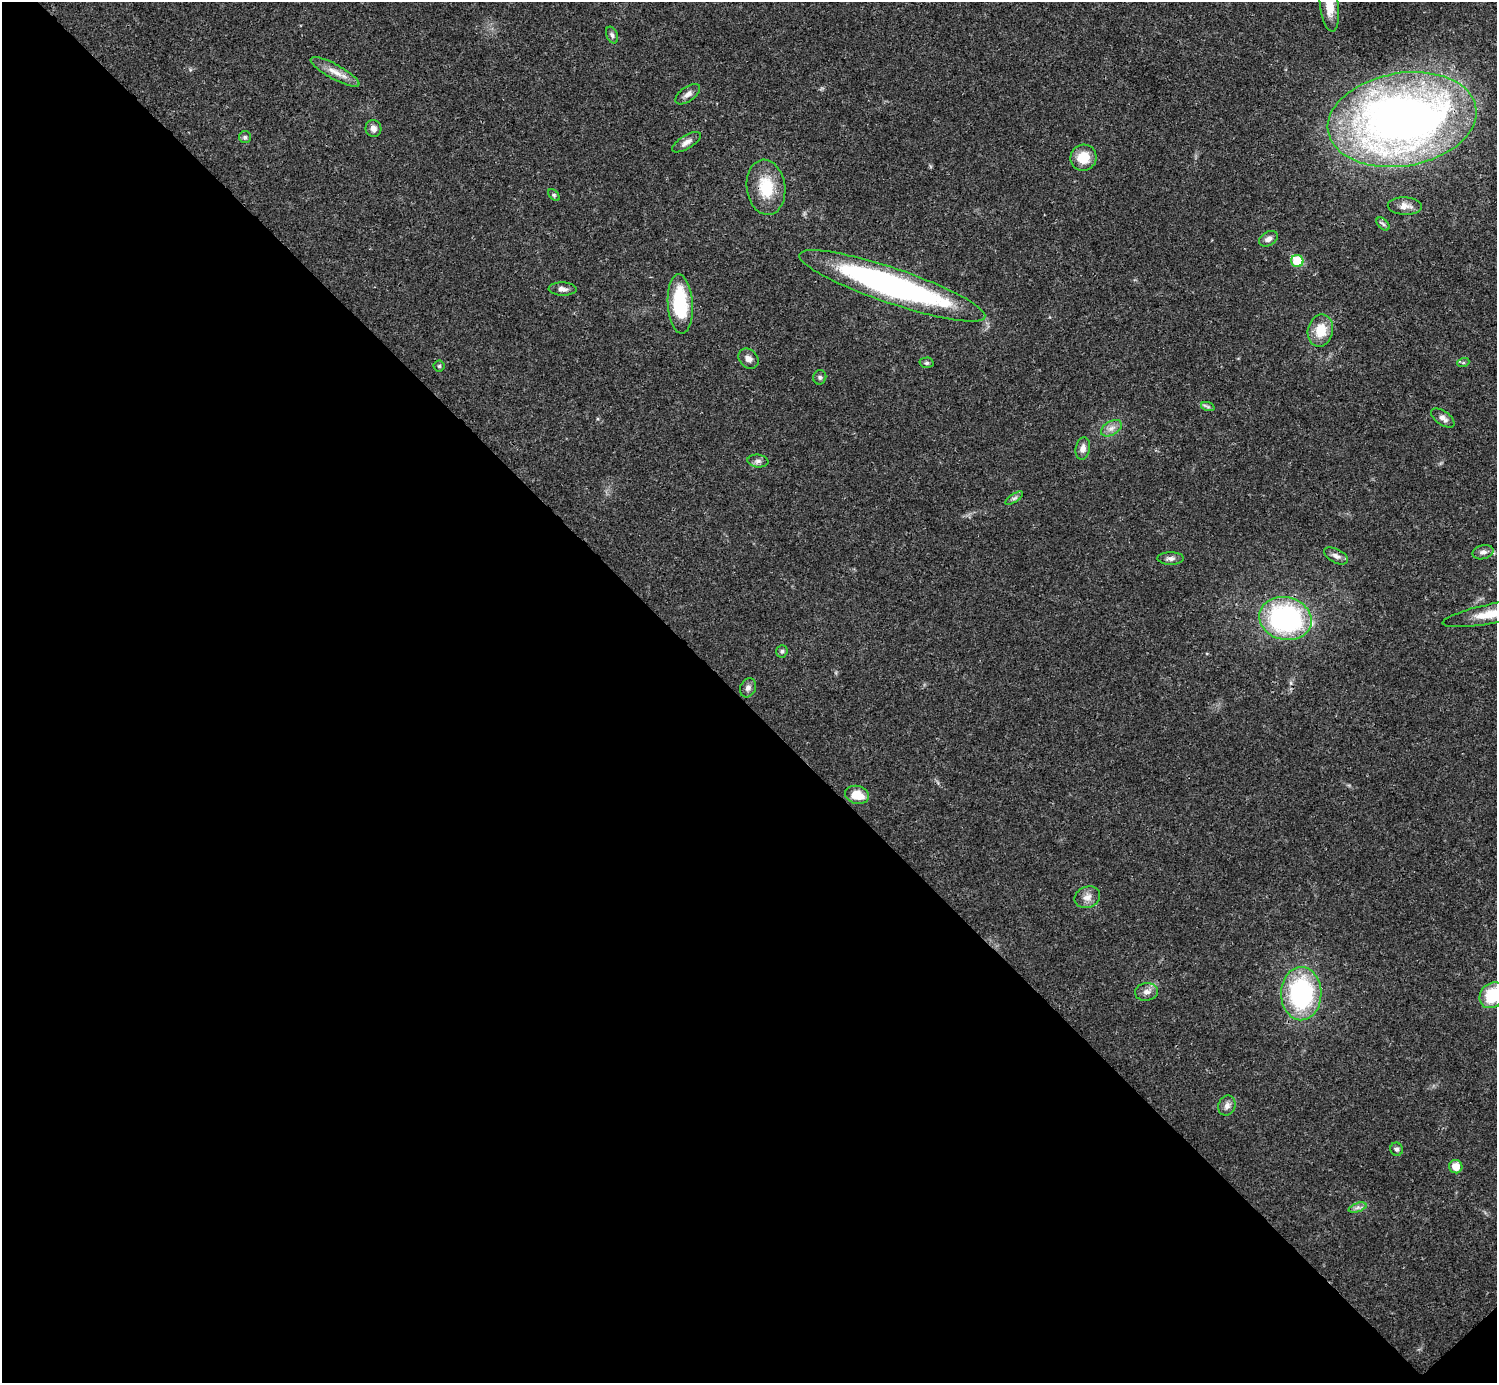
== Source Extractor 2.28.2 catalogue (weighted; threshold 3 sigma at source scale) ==
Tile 14 of 4 x 4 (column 2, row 4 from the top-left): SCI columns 1495-2989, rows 158-1538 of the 5981 x 5980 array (HDU 1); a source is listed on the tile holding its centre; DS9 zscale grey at full resolution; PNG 1499 x 1385 px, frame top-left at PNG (2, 2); each listed source drawn as its Kron ellipse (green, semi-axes under 4 px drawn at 4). Shown black and unused: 49% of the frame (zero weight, under 3 of 4 exposures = <1% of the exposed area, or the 3 px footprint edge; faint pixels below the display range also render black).
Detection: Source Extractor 2.28.2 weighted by HDU 2 'WHT'; one run over the whole footprint, this tile lists its part. Background 0.0207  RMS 0.0022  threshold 0.01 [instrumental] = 3 sigma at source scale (4.5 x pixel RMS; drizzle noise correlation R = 1.50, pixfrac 1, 0.05/0.05 arcsec/px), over >= 5 px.
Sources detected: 46; all 46 listed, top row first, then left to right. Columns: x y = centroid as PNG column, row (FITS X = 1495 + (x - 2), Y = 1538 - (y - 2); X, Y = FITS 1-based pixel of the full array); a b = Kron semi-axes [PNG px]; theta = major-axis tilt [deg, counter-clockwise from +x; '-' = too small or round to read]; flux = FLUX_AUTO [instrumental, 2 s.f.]
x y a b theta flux
1329 6 26 9 -83 3.9
612 35 9 5 -67 0.56
335 72 27 7 -29 2.6
688 94 14 7 36 1.2
1402 120 75 46 10 190
373 128 8 8 - 1.3
245 137 6 6 - 0.44
686 142 16 6 31 1.3
1083 158 13 13 - 4.8
766 187 28 19 -82 8.1
554 195 7 4 -45 0.37
1405 206 17 8 -2 1.7
1383 224 8 4 -45 0.49
1268 239 10 7 31 1.2
1297 261 6 6 - 7.7
892 286 98 17 -19 70
563 289 14 6 -3 1.2
680 304 30 12 -86 15
1320 331 16 12 78 5
748 359 11 9 -47 1.4
927 363 7 5 1 0.45
1463 363 6 4 18 0.36
439 366 5 5 - 0.36
820 377 7 6 - 0.51
1208 407 7 4 -19 0.43
1443 418 13 7 -35 1.2
1111 428 11 7 31 1.3
1083 448 11 7 80 1.3
758 461 10 6 -6 0.77
1014 498 10 4 33 0.59
1483 552 10 7 14 1
1336 556 13 7 -28 1.1
1171 558 13 6 0 1
1494 613 52 9 11 7.1
1285 618 26 21 -13 41
782 651 6 5 - 0.46
748 688 10 7 64 0.91
857 795 12 9 -14 4.1
1087 897 13 10 24 1.7
1146 992 11 9 8 1.3
1301 994 27 20 89 31
1493 995 14 12 44 9.2
1227 1106 10 8 67 1.2
1397 1149 6 6 - 0.59
1456 1167 7 6 - 2.9
1358 1207 9 4 19 0.66
Isophote crosses this tile's border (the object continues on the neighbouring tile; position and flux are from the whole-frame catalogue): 3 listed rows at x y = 1329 6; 1494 613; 1493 995